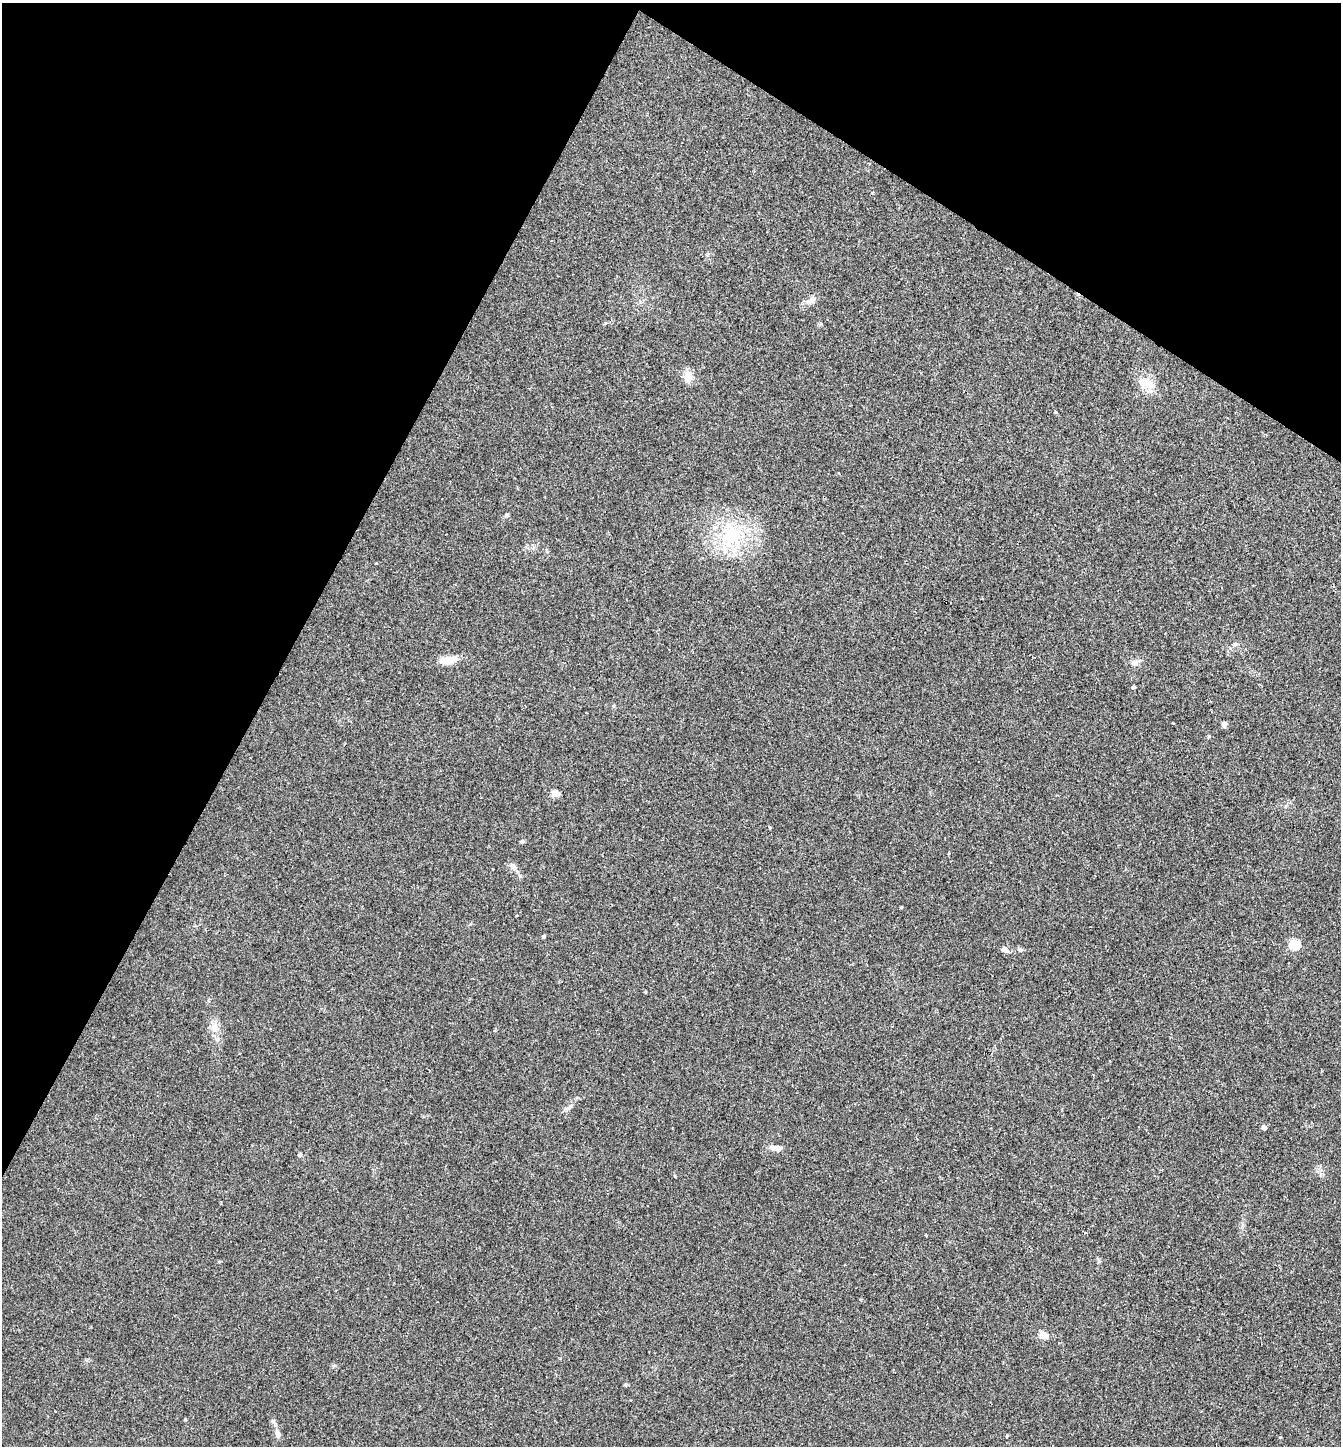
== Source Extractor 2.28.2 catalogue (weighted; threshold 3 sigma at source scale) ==
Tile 2 of 4 x 4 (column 2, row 1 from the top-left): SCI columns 1487-2825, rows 4336-5779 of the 5788 x 5779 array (HDU 1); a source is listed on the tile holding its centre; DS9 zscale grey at full resolution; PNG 1343 x 1448 px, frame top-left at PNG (2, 3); no overlay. Shown black and unused: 28% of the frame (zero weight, under 2 of 3 exposures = <1% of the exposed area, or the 3 px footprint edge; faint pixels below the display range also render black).
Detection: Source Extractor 2.28.2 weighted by HDU 2 'WHT'; one run over the whole footprint, this tile lists its part. Background 0.057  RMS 0.0088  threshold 0.0396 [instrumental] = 3 sigma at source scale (4.5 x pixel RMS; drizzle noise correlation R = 1.50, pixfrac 1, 0.05/0.05 arcsec/px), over >= 5 px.
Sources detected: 29; all 29 listed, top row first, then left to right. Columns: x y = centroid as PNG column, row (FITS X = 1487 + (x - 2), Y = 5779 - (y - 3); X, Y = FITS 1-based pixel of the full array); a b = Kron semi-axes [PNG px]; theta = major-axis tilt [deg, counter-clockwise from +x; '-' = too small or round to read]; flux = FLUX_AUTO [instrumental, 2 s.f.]
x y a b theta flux
872 193 4 3 - 0.69
811 300 13 8 29 5.2
688 376 13 9 82 9.1
1146 383 22 12 -25 15
506 515 7 5 61 1.8
731 535 28 25 58 51
376 563 4 3 - 0.51
1235 644 8 6 18 2.4
448 660 14 7 7 18
1135 663 10 7 -26 3.6
1133 687 3 3 - 2
1173 723 3 2 - 0.71
1224 724 6 5 - 2.8
555 793 5 4 - 16
769 828 3 3 - 1.6
522 841 6 4 39 1.5
513 866 13 7 -52 4.2
901 907 3 3 - 0.77
543 936 4 3 - 1.6
1294 945 5 5 - 45
1005 949 8 6 -46 4.1
1020 950 6 5 - 1.8
214 1027 11 8 83 6
569 1107 13 4 37 2.5
1264 1127 4 4 - 5.1
776 1148 15 7 0 6.1
1043 1335 5 4 - 25
625 1385 6 4 19 0.99
278 1434 9 6 -64 3.9
Unlisted compact peaks at least as high as the median listed source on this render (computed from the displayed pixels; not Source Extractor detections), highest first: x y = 1280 1437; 1209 736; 299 1155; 605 323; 1055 412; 1099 1261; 185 1419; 675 1176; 645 992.